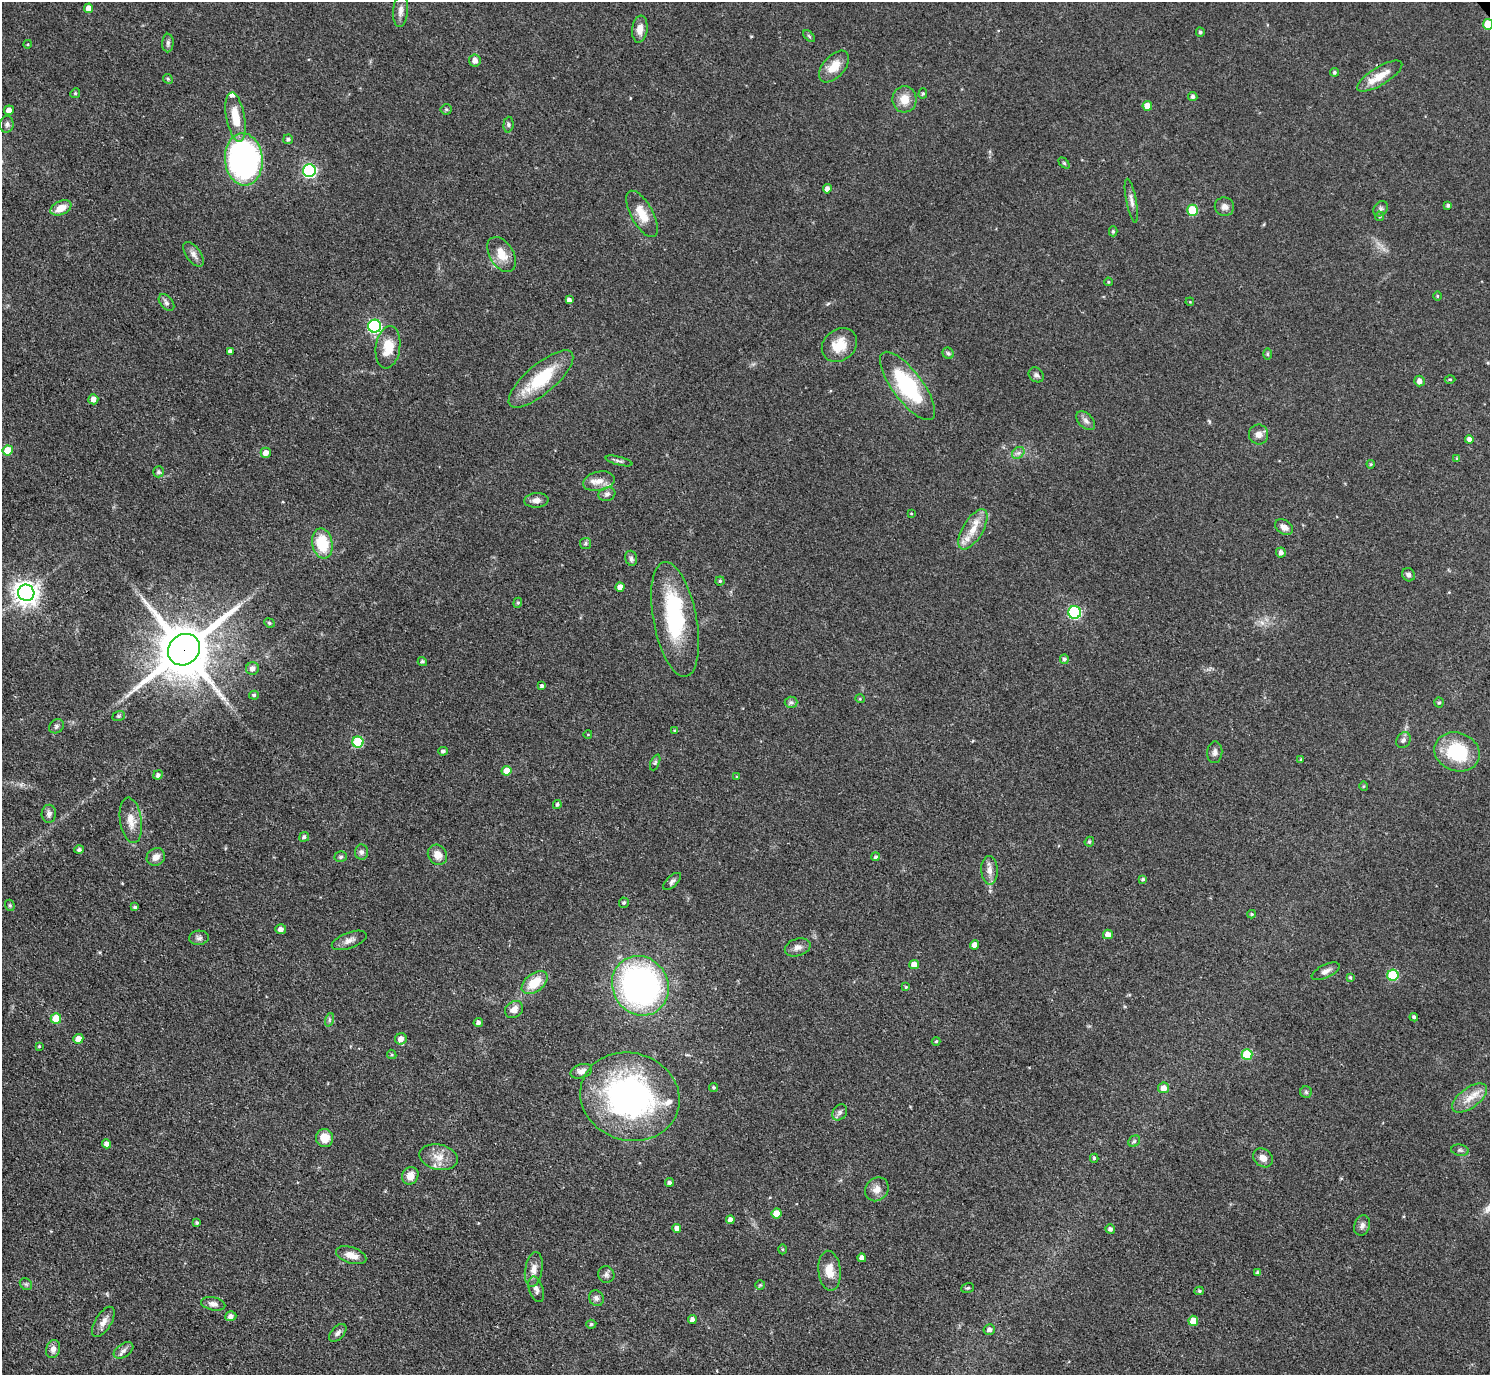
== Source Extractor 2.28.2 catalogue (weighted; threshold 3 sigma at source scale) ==
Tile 7 of 4 x 4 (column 3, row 2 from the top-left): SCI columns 2977-4464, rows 3045-4417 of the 5953 x 5949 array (HDU 1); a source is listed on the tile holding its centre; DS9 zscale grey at full resolution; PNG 1492 x 1377 px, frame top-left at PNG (2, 2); each listed source drawn as its Kron ellipse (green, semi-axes under 4 px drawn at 4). Shown black and unused: <1% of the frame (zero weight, under 3 of 4 exposures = <1% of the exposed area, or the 3 px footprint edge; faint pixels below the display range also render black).
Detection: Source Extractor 2.28.2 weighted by HDU 2 'WHT'; one run over the whole footprint, this tile lists its part. Background 0.0648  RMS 0.0054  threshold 0.0241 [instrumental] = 3 sigma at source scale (4.5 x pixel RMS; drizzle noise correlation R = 1.50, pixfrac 1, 0.05/0.05 arcsec/px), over >= 5 px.
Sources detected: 200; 1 inside a brighter object's white glare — neither listed nor drawn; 3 inside a brighter listed object's ellipse — not listed separately; the other 196 listed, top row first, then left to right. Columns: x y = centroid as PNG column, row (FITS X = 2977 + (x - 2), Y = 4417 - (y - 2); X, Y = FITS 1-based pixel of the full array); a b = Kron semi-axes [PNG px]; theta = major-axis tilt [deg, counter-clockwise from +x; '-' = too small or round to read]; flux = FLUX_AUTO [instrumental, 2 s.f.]
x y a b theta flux
89 8 5 4 - 4
400 11 16 7 85 3
1488 24 5 5 - 13
640 29 13 7 83 4.1
1200 32 4 4 - 1
809 36 7 4 -45 0.81
168 43 9 5 89 1.5
28 44 4 3 - 0.5
475 60 6 5 - 3.3
834 67 19 10 48 8
1334 72 4 4 - 0.91
1380 76 26 9 31 9.1
168 79 5 4 - 0.68
75 93 5 4 - 0.7
923 93 5 4 - 0.83
1193 96 4 4 - 1.4
904 99 13 12 - 7
1147 106 5 5 - 6.5
446 109 5 5 - 0.73
9 110 5 5 - 3.2
235 117 25 9 -80 13
7 124 8 7 - 1.5
508 125 8 5 85 1
288 139 5 4 - 1.2
244 159 26 19 -84 130
1064 163 6 4 -45 0.68
309 171 6 6 - 89
827 189 5 4 - 2.6
1131 201 22 5 -79 2.9
1448 205 4 4 - 1
1224 207 10 9 - 2.5
61 208 11 6 23 6.7
1380 209 8 6 53 1.4
1192 210 5 5 - 21
642 214 26 11 -61 9.5
1380 216 4 4 - 0.81
1113 231 5 4 - 0.9
194 254 14 7 -54 2.9
502 254 19 12 -58 7.8
1108 282 4 3 - 0.64
1437 296 5 3 - 0.51
569 300 4 4 - 2.3
1190 302 4 3 - 0.42
166 303 9 6 -49 1.6
375 326 6 6 - 76
839 345 19 15 41 11
388 347 21 12 82 12
230 351 4 4 - 1.9
948 353 6 5 - 0.96
1267 354 6 4 -90 0.7
1036 375 8 6 -42 1.5
541 379 40 14 40 28
1450 379 5 3 - 0.56
1420 381 5 5 - 2.8
908 386 41 15 -53 49
93 399 5 5 - 3.8
1086 421 11 7 -46 2.3
1258 434 10 9 - 3.4
1469 439 4 4 - 2.1
8 450 5 5 - 14
266 453 5 5 - 3.8
1018 453 7 5 43 1.5
1457 458 4 4 - 0.56
619 461 14 3 -14 1.5
1371 464 4 4 - 0.58
158 472 5 5 - 1.3
599 481 16 9 12 5
607 494 8 6 17 1.8
536 500 12 7 5 2.9
911 513 3 2 - 0.37
1284 527 10 7 -34 3.2
973 529 23 10 59 8.8
322 543 15 10 -79 19
585 543 5 5 - 1
1281 553 5 4 - 2.2
631 558 8 5 -74 1.3
1408 575 7 6 - 1.8
720 581 4 4 - 0.7
620 587 4 4 - 4.2
26 593 8 8 - 460
518 603 5 4 - 0.76
1075 612 6 6 - 67
675 619 58 21 -79 48
269 623 5 4 - 0.84
184 650 17 15 40 3500
1064 659 5 4 - 1.3
422 661 5 4 - 0.98
252 669 6 6 - 2.5
542 686 4 4 - 1.2
254 695 5 4 - 1
860 699 5 3 - 0.47
791 702 6 5 - 1.3
1439 703 5 4 - 0.75
119 716 6 5 - 0.87
56 726 8 6 38 1.4
675 731 4 4 - 0.84
588 734 4 3 - 0.36
1403 740 8 6 62 1.6
358 742 5 5 - 31
443 751 5 4 - 1.3
1215 752 11 7 84 2.2
1457 752 23 19 -20 30
1301 759 4 3 - 0.61
655 762 8 4 67 0.84
507 771 5 4 - 7.7
158 775 5 4 - 1.5
737 777 4 3 - 0.44
1363 786 5 3 - 0.48
557 804 4 4 - 0.85
49 814 9 7 89 2
131 820 23 11 -81 7.1
304 837 5 4 - 1.5
1089 842 5 4 - 0.87
79 850 4 4 - 1.5
361 852 7 6 - 1.8
437 855 10 9 - 5.1
156 857 9 8 - 3.5
341 857 6 5 - 1.1
875 857 4 4 - 0.95
989 870 14 8 -87 3.9
1143 879 4 4 - 0.89
672 881 11 5 43 1.6
624 903 5 5 - 1
10 905 6 4 -69 0.83
135 907 4 4 - 0.99
1252 914 4 4 - 0.62
281 929 5 5 - 2.7
1108 934 5 5 - 3.9
199 938 10 7 4 1.8
349 940 18 8 20 3.3
974 945 4 4 - 4.2
798 947 13 8 17 3
914 965 5 4 - 5.4
1326 971 15 6 25 2.7
1393 975 5 5 - 28
1350 977 4 3 - 0.75
535 982 15 9 39 13
640 986 30 27 -59 170
906 987 4 4 - 0.53
514 1009 9 8 - 3.4
1414 1017 4 4 - 1.2
56 1019 5 5 - 14
329 1020 7 4 72 1
478 1023 5 4 - 1.6
78 1039 5 4 - 4.4
401 1039 6 5 - 3.4
936 1041 4 4 - 0.6
39 1046 4 3 - 0.53
392 1054 5 3 - 0.61
1247 1054 5 5 - 21
581 1071 11 7 19 2.9
714 1087 4 4 - 0.76
1164 1088 5 5 - 4.1
1306 1092 6 5 - 1.1
630 1097 50 43 -16 140
1469 1098 20 10 36 7.4
840 1112 9 6 54 1.7
325 1138 9 8 - 8
1134 1141 6 5 - 0.99
106 1144 4 4 - 2.7
1460 1150 9 5 -9 1.2
439 1157 19 12 -12 7.4
1094 1158 4 4 - 0.86
1263 1158 10 8 -42 4
410 1176 9 8 - 5.3
670 1182 4 4 - 1.3
877 1189 13 11 49 4.2
776 1213 5 5 - 9.1
730 1220 4 4 - 2.4
197 1223 4 3 - 0.86
1362 1225 10 7 68 2.3
677 1228 4 4 - 3
1110 1229 5 4 - 1.6
782 1249 5 3 - 0.59
351 1255 16 8 -18 4.9
862 1258 4 4 - 2.7
534 1269 17 8 80 4.6
830 1271 20 11 -85 7.5
1258 1273 4 4 - 1.2
606 1274 8 8 - 1.9
26 1284 6 5 - 0.96
760 1285 5 5 - 0.71
968 1288 6 4 19 0.87
536 1289 13 7 -72 2.5
1199 1291 4 4 - 0.86
596 1298 8 7 - 2.1
213 1304 12 6 -12 2.8
231 1316 5 5 - 2.5
692 1320 4 4 - 2.4
1193 1321 5 5 - 8.3
103 1322 17 8 58 4.1
591 1324 5 4 - 0.83
989 1330 6 5 - 2.2
338 1333 11 6 47 1.8
53 1349 9 7 76 2.6
124 1350 11 6 34 2.3
Overlapping masked pixels (flux is a lower limit): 2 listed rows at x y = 1488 24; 184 650
Isophote crosses this tile's border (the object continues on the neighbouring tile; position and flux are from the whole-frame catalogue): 1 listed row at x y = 1488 24